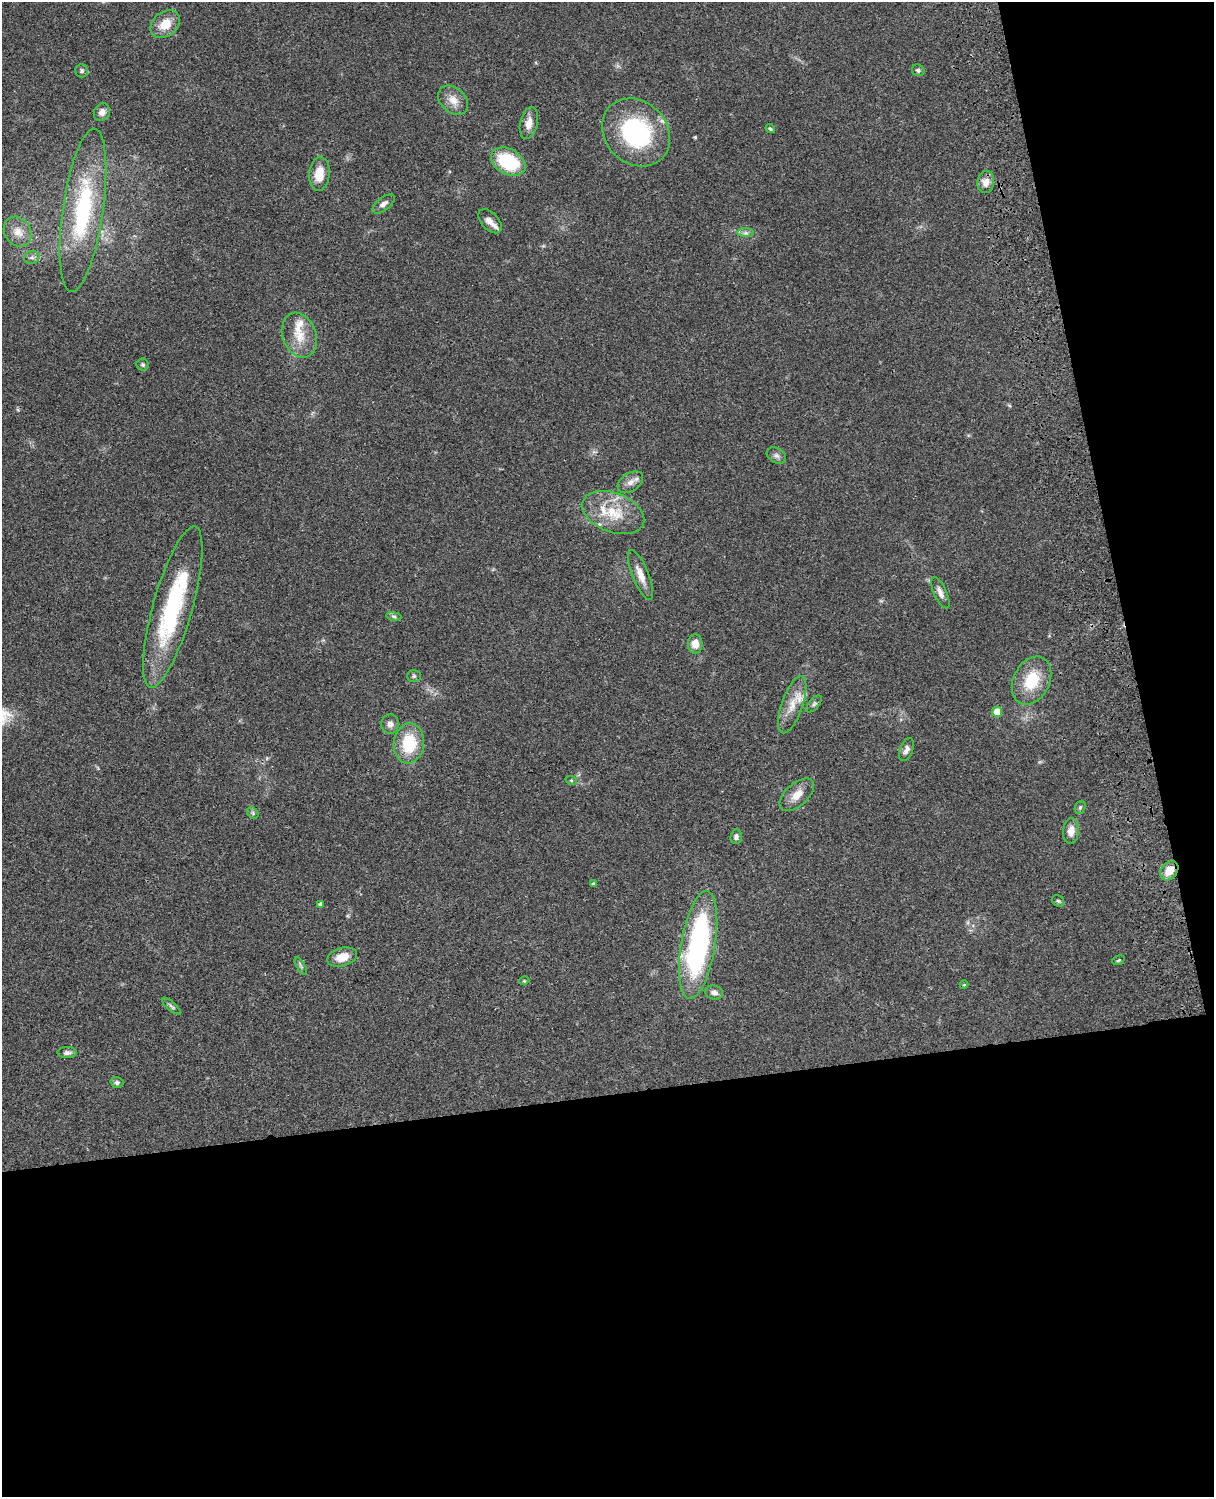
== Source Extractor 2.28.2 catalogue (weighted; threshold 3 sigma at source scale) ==
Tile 12 of 4 x 3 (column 4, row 3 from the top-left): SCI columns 3758-4969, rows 278-1772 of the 5088 x 4927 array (HDU 1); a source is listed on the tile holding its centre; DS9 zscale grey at full resolution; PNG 1216 x 1499 px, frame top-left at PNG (2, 2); each listed source drawn as its Kron ellipse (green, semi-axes under 4 px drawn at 4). Shown black and unused: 33% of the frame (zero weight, under 3 of 4 exposures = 6% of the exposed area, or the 3 px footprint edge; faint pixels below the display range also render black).
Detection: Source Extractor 2.28.2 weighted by HDU 2 'WHT'; one run over the whole footprint, this tile lists its part. Background 0.0821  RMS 0.006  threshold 0.0271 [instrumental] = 3 sigma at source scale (4.5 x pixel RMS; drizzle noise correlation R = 1.50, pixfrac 1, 0.05/0.05 arcsec/px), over >= 5 px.
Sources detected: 58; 3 inside a brighter listed object's ellipse — not listed separately; the other 55 listed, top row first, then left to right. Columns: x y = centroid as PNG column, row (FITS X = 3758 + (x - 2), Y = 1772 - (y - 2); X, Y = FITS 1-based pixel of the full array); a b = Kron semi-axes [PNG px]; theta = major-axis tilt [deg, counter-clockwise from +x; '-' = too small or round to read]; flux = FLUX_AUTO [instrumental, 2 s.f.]
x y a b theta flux
165 24 16 12 38 10
918 70 6 5 - 1.1
82 71 6 6 - 1.4
453 100 17 12 -43 6.5
102 112 9 8 - 3.4
529 123 16 9 78 5.7
770 129 5 4 - 0.77
636 132 37 31 -45 70
508 162 18 12 -28 31
319 174 17 10 85 9.7
986 182 11 8 81 4.7
384 204 13 6 38 2.7
83 210 82 20 82 74
490 221 14 8 -46 3.8
18 232 16 13 -55 7.7
746 233 8 4 0 1.7
32 258 7 6 - 1.9
299 335 23 16 -69 13
143 365 6 6 - 0.99
776 455 10 7 -32 2.2
630 482 14 9 32 4
613 512 32 19 -21 22
640 575 26 8 -68 6.8
940 593 17 6 -66 3.8
173 607 83 20 74 73
394 616 8 4 -9 1.2
695 644 9 7 -90 5.7
414 676 7 5 0 1.2
1032 681 25 18 63 21
814 704 10 5 49 1.4
792 705 30 10 71 10
997 712 5 5 - 12
390 724 9 8 - 3.1
409 743 20 15 83 23
906 749 12 6 69 2.7
571 780 6 3 -19 0.64
797 795 21 11 43 7.3
1080 807 7 5 68 1.1
253 813 6 5 - 1
1071 831 13 8 83 5.8
736 837 7 6 - 1.8
1169 871 10 8 51 7.9
593 884 4 4 - 1.1
1058 901 6 5 - 1
321 904 4 4 - 1.9
698 945 55 17 80 120
342 957 15 9 15 8.5
1118 960 6 4 22 0.86
301 966 10 4 -60 1.2
524 981 5 3 - 0.53
964 985 4 4 - 0.57
714 992 9 7 -16 2.9
171 1006 12 3 -41 1.5
67 1053 9 5 -1 2.3
117 1082 6 5 - 1.5
Overlapping masked pixels (flux is a lower limit): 1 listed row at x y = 1169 871